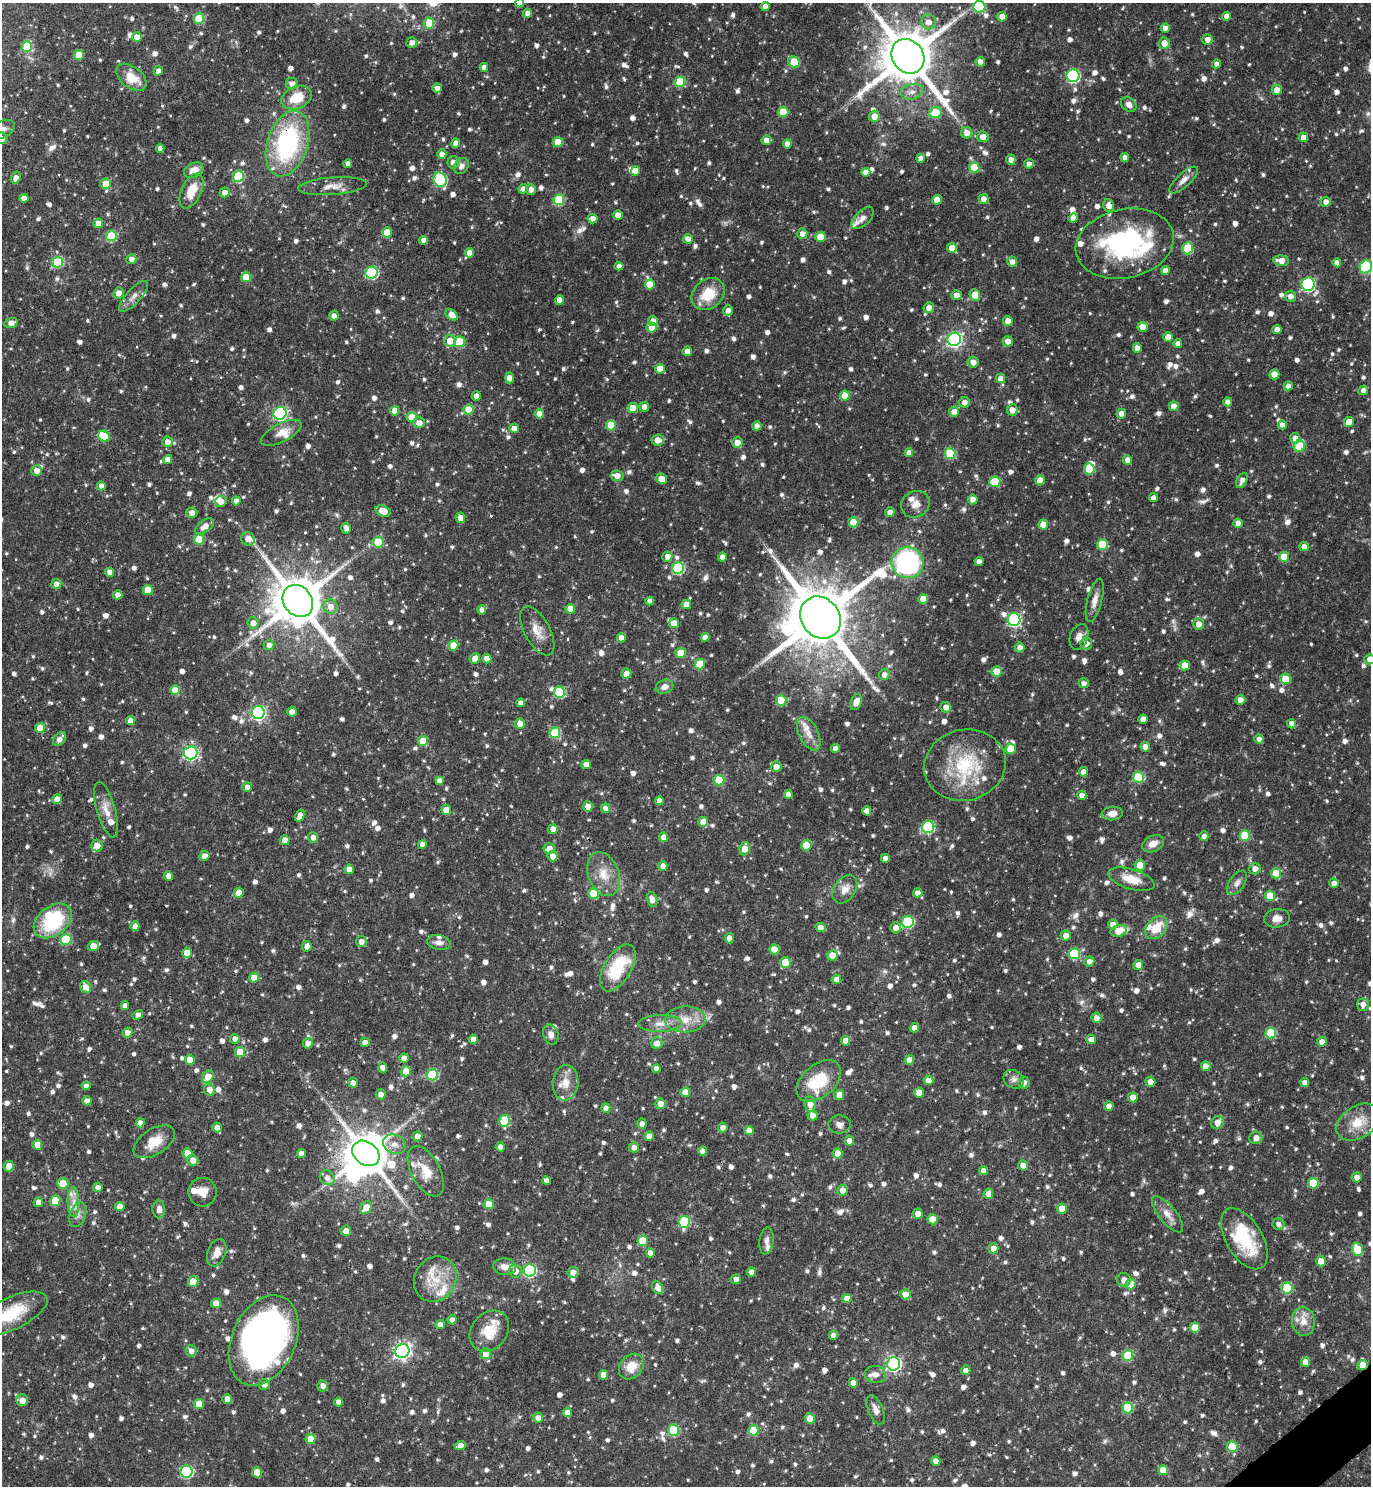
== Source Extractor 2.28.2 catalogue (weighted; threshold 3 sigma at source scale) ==
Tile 6 of 4 x 4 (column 2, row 2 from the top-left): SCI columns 1670-3038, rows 2969-4452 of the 5936 x 5941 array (HDU 1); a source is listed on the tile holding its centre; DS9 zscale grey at full resolution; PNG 1373 x 1488 px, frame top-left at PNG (2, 3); each listed source drawn as its Kron ellipse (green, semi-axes under 4 px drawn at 4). Shown black and unused: <1% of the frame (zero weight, under 3 of 4 exposures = <1% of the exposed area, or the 3 px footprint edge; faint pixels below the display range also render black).
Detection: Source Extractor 2.28.2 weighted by HDU 2 'WHT'; one run over the whole footprint, this tile lists its part. Background 0.119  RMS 0.0042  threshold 0.0188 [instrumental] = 3 sigma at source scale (4.5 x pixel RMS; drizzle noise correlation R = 1.50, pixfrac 1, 0.05/0.05 arcsec/px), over >= 5 px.
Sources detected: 1436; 2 too faint to see at this stretch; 4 inside a brighter object's white glare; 2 cosmic-ray / hot-pixel residue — neither listed nor drawn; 43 inside a brighter listed object's ellipse — not listed separately; of the other 1385, all 500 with FLUX_AUTO >= 2.25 (the completeness limit of this list) listed and drawn (885 fainter detections not listed), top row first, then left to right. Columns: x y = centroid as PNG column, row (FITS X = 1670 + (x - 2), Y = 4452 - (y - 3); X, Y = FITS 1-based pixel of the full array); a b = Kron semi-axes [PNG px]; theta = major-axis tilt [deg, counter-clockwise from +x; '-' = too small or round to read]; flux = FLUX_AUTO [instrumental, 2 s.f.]
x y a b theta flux
520 3 4 4 - 2.6
765 7 5 4 - 2.6
979 7 6 6 - 28
528 13 4 4 - 2.9
1226 16 4 4 - 3.2
1002 17 5 4 - 4.7
199 19 5 5 - 16
928 22 7 7 - 3.7
429 23 5 5 - 13
1165 28 4 4 - 3
137 37 5 4 - 4.7
1207 39 5 5 - 2.8
412 43 5 5 - 2.8
1164 43 6 5 - 4.2
27 46 5 5 - 21
79 55 5 5 - 9.9
908 56 18 15 -54 2700
794 62 6 5 - 13
980 62 4 4 - 2.8
1217 64 4 4 - 2.3
484 67 4 4 - 2.7
158 71 5 4 - 2.5
1073 76 6 6 - 55
131 77 17 10 -38 9
680 82 5 5 - 20
292 84 6 5 - 2.7
437 88 5 4 - 2.2
1277 90 5 5 - 3.5
912 92 11 7 15 2.8
296 98 15 11 24 9.8
1129 104 8 6 -42 2.4
783 112 5 5 - 13
935 112 6 5 - 11
874 116 6 5 - 4.1
2 130 14 8 26 2.8
967 133 6 5 - 3.1
983 137 5 5 - 3
1303 137 5 4 - 2.8
2 138 6 5 - 2.9
766 140 5 4 - 3.2
558 142 5 5 - 9.7
456 143 4 4 - 3.6
288 144 34 20 72 59
787 144 4 4 - 3
160 148 4 4 - 2.6
442 154 4 4 - 3.2
921 158 4 4 - 2.8
1125 158 4 4 - 2.3
1011 160 5 5 - 2.6
453 162 6 5 - 2.4
348 163 4 4 - 2.3
1029 164 5 5 - 2.3
461 166 8 7 - 2.3
974 167 5 5 - 11
194 170 10 7 23 4.6
635 171 5 4 - 3.4
866 172 5 4 - 2.8
238 176 6 5 - 23
16 178 6 4 72 2.6
440 180 7 6 - 43
1184 180 18 7 42 3
106 184 5 5 - 7.5
332 186 34 8 4 5.1
523 189 5 4 - 2.3
531 189 5 5 - 2.7
191 191 19 9 65 8.4
225 193 5 5 - 3.1
24 198 4 4 - 3
983 199 5 5 - 3.5
559 200 5 5 - 23
937 200 5 5 - 5.9
1326 202 5 5 - 2.4
1109 206 6 5 - 2.7
618 215 5 4 - 3.5
863 218 14 7 45 2.7
1073 218 5 4 - 3
593 219 5 4 - 3
98 223 5 4 - 3.8
387 232 5 5 - 9.7
802 234 5 5 - 2.3
111 236 5 5 - 25
820 237 5 5 - 7.7
688 239 5 4 - 3
424 240 4 4 - 2.8
1125 244 49 34 12 62
952 248 5 5 - 5.6
1188 248 6 5 - 17
469 253 5 4 - 3.1
131 259 5 5 - 2.9
1281 261 8 5 -6 3.9
58 262 5 5 - 27
1012 262 5 5 - 3
1337 263 4 4 - 2.6
619 266 4 4 - 2.3
1366 267 7 6 - 39
1165 270 4 4 - 2.7
372 273 6 6 - 42
246 277 5 5 - 9.9
650 284 5 5 - 10
1308 284 7 6 - 56
118 293 5 5 - 3.3
708 294 18 14 39 12
956 295 5 5 - 2.6
975 295 6 5 - 5.7
134 296 20 7 48 3.1
1290 296 5 5 - 2.3
559 300 4 4 - 4
929 308 5 5 - 2.8
728 310 5 5 - 2.4
452 315 7 4 -38 4.2
334 316 4 4 - 2.6
653 321 5 5 - 3.1
1008 321 5 5 - 4.1
11 323 7 5 15 3
1143 327 5 5 - 5.6
651 328 5 5 - 5.9
1277 330 4 4 - 3.2
1168 337 5 4 - 4.2
954 339 7 6 - 110
450 341 5 5 - 5.7
1008 341 5 5 - 3.3
459 342 5 5 - 17
1178 344 4 4 - 2.7
1137 348 5 4 - 3.4
687 351 5 4 - 3.2
973 362 5 5 - 3
660 369 5 4 - 5.3
1274 374 5 5 - 5.1
509 378 5 4 - 3.3
1001 378 4 4 - 3.3
1288 386 4 4 - 2.5
1363 390 5 4 - 2.4
845 395 5 5 - 7.7
476 396 4 4 - 2.7
964 402 5 5 - 2.8
1228 402 4 4 - 3
1174 406 5 4 - 3
644 407 5 5 - 2.5
633 408 5 5 - 7.3
469 410 5 5 - 11
1012 410 5 5 - 3.4
395 411 5 4 - 5
954 412 5 5 - 4.1
280 413 7 6 - 58
539 414 5 4 - 4.5
1121 414 5 5 - 3
412 417 5 5 - 7.5
1349 422 5 5 - 4.2
419 423 5 5 - 3
611 425 5 5 - 12
1282 425 4 4 - 2.5
757 426 4 4 - 3.4
514 428 5 4 - 3.3
281 433 22 9 27 4.8
104 436 6 5 - 8.9
1295 438 5 5 - 2.9
658 440 6 5 - 3.8
167 442 5 5 - 2.8
737 442 5 5 - 3.8
1299 446 6 5 - 21
909 453 4 4 - 2.8
950 454 5 5 - 23
168 459 4 4 - 3.6
1127 460 5 4 - 2.6
1089 469 6 5 - 15
37 471 5 5 - 3.2
617 476 6 5 - 3.2
661 479 5 5 - 3.7
1040 480 5 4 - 5.1
1242 480 8 4 63 2.4
995 482 5 5 - 14
101 486 4 4 - 3
1153 498 4 4 - 2.9
973 499 5 5 - 2.8
236 501 4 4 - 2.9
221 502 6 5 - 3.6
915 504 15 13 33 4.1
383 511 8 5 -17 5.5
890 512 5 4 - 2.3
192 513 5 5 - 2.8
460 518 5 5 - 3.1
853 522 5 5 - 9.1
1238 523 5 4 - 3
1043 525 5 5 - 6.1
205 526 11 6 36 3.9
346 528 5 4 - 2.5
199 539 5 5 - 16
248 539 7 6 - 4.7
378 542 5 5 - 14
1102 544 5 5 - 15
1304 546 5 4 - 2.6
667 556 5 5 - 3.1
722 557 4 4 - 3
1284 557 5 5 - 7.6
908 562 16 15 - 70
979 562 4 4 - 2.7
678 568 6 5 - 38
109 572 4 4 - 2.8
56 584 5 5 - 2.7
148 590 5 5 - 9.3
118 595 5 4 - 2.7
923 599 5 4 - 4.7
1095 600 22 7 75 3.6
298 601 17 14 -53 2400
650 601 4 4 - 2.5
686 604 5 4 - 5.2
330 607 7 7 - 3.7
570 609 5 4 - 5.6
482 610 5 4 - 2.4
820 618 22 19 -51 4200
1014 620 6 6 - 65
253 623 5 5 - 2.8
674 623 5 4 - 5.6
1198 624 6 5 - 3.8
537 631 27 12 -62 6
705 637 4 4 - 2.6
1079 637 13 9 70 3
621 638 4 4 - 3.3
1086 643 6 6 - 2.9
269 645 5 5 - 2.4
453 645 5 5 - 8.5
1020 647 5 5 - 2.7
681 653 5 5 - 8.1
475 658 5 5 - 3.2
487 659 5 4 - 3.3
1370 659 5 5 - 3
700 664 5 5 - 12
1185 665 5 5 - 7
996 671 5 5 - 6.8
626 673 5 5 - 3.1
884 675 5 5 - 2.5
1285 679 5 5 - 13
1084 683 5 5 - 2.4
664 687 9 7 22 2.6
175 690 5 5 - 7.7
560 692 5 5 - 29
781 700 5 5 - 14
1240 700 5 5 - 3.1
856 702 8 5 68 4.8
521 703 4 4 - 2.8
946 707 5 5 - 2.8
292 712 5 4 - 2.8
258 713 6 6 - 96
1143 719 4 4 - 3.1
130 720 4 4 - 3
520 723 5 5 - 3.7
1292 724 4 4 - 2.6
40 728 5 4 - 7
555 733 5 5 - 23
809 734 18 9 -64 4.5
59 739 8 5 51 2.6
1259 739 4 4 - 2.3
423 741 5 5 - 9.5
1145 747 5 4 - 3.3
836 748 4 4 - 2.9
1011 749 5 5 - 8.8
190 753 7 6 - 77
586 764 5 4 - 3.4
965 765 41 35 15 32
776 767 5 5 - 3
1083 772 4 4 - 3.2
1138 777 5 5 - 23
719 780 5 5 - 20
440 781 4 4 - 2.9
247 787 5 5 - 2.9
788 794 4 4 - 3
1082 795 4 4 - 2.6
57 799 5 5 - 3.5
659 801 4 4 - 3
588 806 5 5 - 3.4
605 808 5 4 - 2.6
106 810 29 9 -74 5.4
446 810 5 5 - 6
867 811 4 4 - 3
1112 813 10 7 5 3.5
300 816 6 4 59 3.1
703 822 5 5 - 6.1
928 827 6 6 - 42
553 829 5 4 - 3.5
1204 836 5 4 - 2.4
1245 836 5 5 - 14
313 837 5 5 - 2.8
664 837 4 4 - 3.6
285 840 5 4 - 3.1
1153 844 11 8 25 3.7
422 845 4 4 - 2.8
806 845 5 5 - 8.7
97 846 6 6 - 2.9
549 848 6 5 - 3.3
745 849 7 5 81 5.6
204 856 5 4 - 3.3
553 856 5 5 - 3.3
885 858 4 4 - 2.4
1140 865 5 5 - 9.6
663 866 4 4 - 2.9
349 869 5 4 - 4.5
1255 869 6 5 - 2.7
1276 873 5 5 - 8.8
604 874 23 15 -69 8.5
169 876 4 4 - 3
1131 879 24 10 -17 8
1237 883 14 7 56 2.2
1334 883 5 4 - 2.7
845 889 15 10 57 4.3
239 893 5 5 - 5.7
594 893 5 5 - 13
918 893 4 4 - 2.5
1270 896 5 5 - 9.8
652 899 7 5 -76 3.7
1277 918 13 9 6 3.3
53 921 21 14 37 27
908 922 6 6 - 36
1113 925 5 5 - 3.2
135 926 5 4 - 2.7
820 927 5 4 - 3
896 927 5 5 - 3.1
1156 928 13 9 48 9.4
1119 931 8 5 19 8.4
1066 935 5 5 - 3.1
729 938 5 4 - 3.3
66 939 5 5 - 21
361 942 5 5 - 3
439 942 12 7 -10 2.5
93 946 6 4 20 6.2
307 946 5 4 - 2.9
775 949 5 5 - 7.4
187 953 5 5 - 7.6
1074 954 5 5 - 25
832 955 5 5 - 6.2
1089 961 5 5 - 2.4
785 962 5 5 - 11
1138 965 5 5 - 2.9
618 968 26 13 59 23
254 978 5 4 - 6.2
836 979 5 4 - 2.8
85 987 6 5 - 3.6
1363 1004 6 5 - 2.8
125 1006 4 4 - 2.7
138 1015 6 4 31 2.5
1096 1018 5 5 - 2.8
685 1019 20 13 1 7.7
660 1024 22 8 1 5
914 1028 5 4 - 2.8
127 1033 5 5 - 2.9
1271 1033 5 5 - 20
551 1035 10 7 -76 2.3
235 1039 5 5 - 2.4
473 1039 4 4 - 2.9
1091 1040 5 4 - 2.9
845 1041 5 4 - 4.5
365 1042 4 4 - 3.3
1322 1042 5 4 - 3
308 1043 5 5 - 3
657 1043 6 5 - 3
240 1052 5 5 - 10
404 1058 4 4 - 3.1
190 1060 5 5 - 5.5
909 1060 5 4 - 4
1206 1066 5 5 - 5.2
383 1068 5 4 - 2.3
656 1068 4 4 - 2.8
406 1071 5 5 - 7.6
432 1075 6 5 - 29
208 1077 7 5 53 6.7
1014 1079 10 9 - 2.3
929 1080 5 5 - 3.5
819 1081 26 16 41 20
1150 1082 5 5 - 2.9
1305 1082 4 4 - 2.4
353 1083 5 5 - 3
565 1083 18 13 85 5.8
1024 1083 6 5 - 2.7
86 1086 4 4 - 2.3
209 1089 6 5 - 3.2
685 1092 5 5 - 5.5
919 1093 5 5 - 5.5
381 1094 5 5 - 2.6
839 1095 5 5 - 6.2
1133 1097 5 5 - 3.9
87 1101 4 4 - 3.6
660 1104 5 5 - 3.7
810 1104 8 5 -84 3.5
1109 1106 5 4 - 2.5
606 1108 5 4 - 2.9
812 1116 5 5 - 2.9
505 1121 6 5 - 23
1218 1122 7 6 - 3.7
1358 1122 24 15 33 9.6
140 1123 4 4 - 3
642 1124 5 4 - 2.3
840 1124 11 9 -2 2.3
217 1128 5 5 - 3
723 1128 5 5 - 2.5
749 1131 4 4 - 3.5
417 1136 5 5 - 2.6
649 1136 4 4 - 3.9
1256 1138 6 6 - 3.6
849 1141 5 5 - 2.9
154 1142 23 13 32 8.7
394 1144 12 9 -23 3.2
37 1145 5 5 - 5.3
500 1147 4 4 - 2.3
634 1147 5 5 - 2.4
703 1151 4 4 - 3.1
188 1153 5 5 - 8.1
301 1153 4 4 - 3.1
366 1153 15 11 -38 1700
838 1153 5 5 - 6.1
193 1160 5 5 - 3.2
1023 1165 5 5 - 3
9 1166 5 5 - 6.6
426 1171 27 14 -62 9.4
983 1171 4 4 - 3
1357 1177 5 5 - 3.4
327 1178 8 7 - 2.9
547 1181 4 4 - 3
63 1183 5 5 - 7.7
1313 1183 5 5 - 15
98 1187 5 4 - 2.3
842 1190 5 5 - 3.3
203 1192 14 14 - 4.7
988 1194 5 5 - 3.3
55 1201 5 5 - 15
38 1202 5 4 - 3
74 1202 15 6 -88 3.2
489 1204 5 5 - 7.1
120 1206 5 4 - 4
366 1208 7 5 52 5.8
1062 1208 5 5 - 5.3
159 1209 9 6 90 2.4
918 1214 5 5 - 3.3
1168 1214 22 8 -51 4.3
78 1215 13 8 70 2.5
933 1219 5 5 - 6.8
684 1222 6 5 - 29
1279 1224 6 6 - 2.4
346 1231 5 5 - 3
1244 1239 34 18 -59 24
643 1240 5 5 - 9.7
767 1241 13 7 83 2.3
993 1248 5 5 - 3.5
1357 1249 6 5 - 14
217 1253 14 9 70 4.3
650 1253 4 4 - 3.1
1321 1261 5 5 - 7
505 1267 11 8 -4 3.3
530 1270 6 6 - 50
515 1271 7 6 - 3.1
573 1272 5 5 - 3
751 1272 5 4 - 2.7
435 1279 23 20 60 12
736 1279 5 4 - 2.5
1124 1280 7 7 - 3.1
193 1281 5 5 - 7.9
1131 1284 5 5 - 8.6
658 1288 7 5 -54 3.5
1287 1288 5 5 - 21
905 1294 5 5 - 4.6
847 1298 4 4 - 3.6
216 1303 5 5 - 4.5
11 1314 40 16 25 22
452 1320 4 4 - 2.6
1303 1321 14 11 -84 5
440 1325 5 4 - 2.8
1195 1328 5 5 - 10
489 1331 22 17 49 10
833 1335 5 4 - 2.7
264 1340 47 32 66 210
191 1351 6 5 - 2.6
402 1351 7 7 - 150
486 1354 5 5 - 5.7
1128 1355 5 5 - 19
1306 1362 5 4 - 5.5
894 1364 7 6 - 95
1363 1365 5 5 - 6.7
631 1366 14 11 48 7.1
966 1370 5 5 - 2.6
604 1375 5 4 - 3.4
875 1375 10 8 -6 2.7
853 1383 4 4 - 3.2
264 1384 5 5 - 2.7
323 1386 5 5 - 2.4
227 1399 5 5 - 2.6
22 1400 6 6 - 4.4
339 1402 4 4 - 2.6
199 1404 5 5 - 6.1
1128 1408 5 5 - 20
876 1410 15 7 -68 3.2
567 1412 5 4 - 2.8
538 1418 5 5 - 3.3
810 1418 5 5 - 5.6
674 1430 5 5 - 26
754 1430 5 5 - 11
311 1439 5 5 - 7
460 1445 5 4 - 2.8
1232 1447 5 5 - 11
936 1461 5 4 - 2.8
1163 1470 5 5 - 7.8
186 1472 6 6 - 42
257 1472 5 5 - 6.9
Overlapping masked pixels (flux is a lower limit): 4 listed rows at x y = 288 144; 298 601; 366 1153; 1363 1365
Isophote crosses this tile's border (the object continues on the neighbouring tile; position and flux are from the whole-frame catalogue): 7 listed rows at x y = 520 3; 979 7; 2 130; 2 138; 1366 267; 1370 659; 11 1314